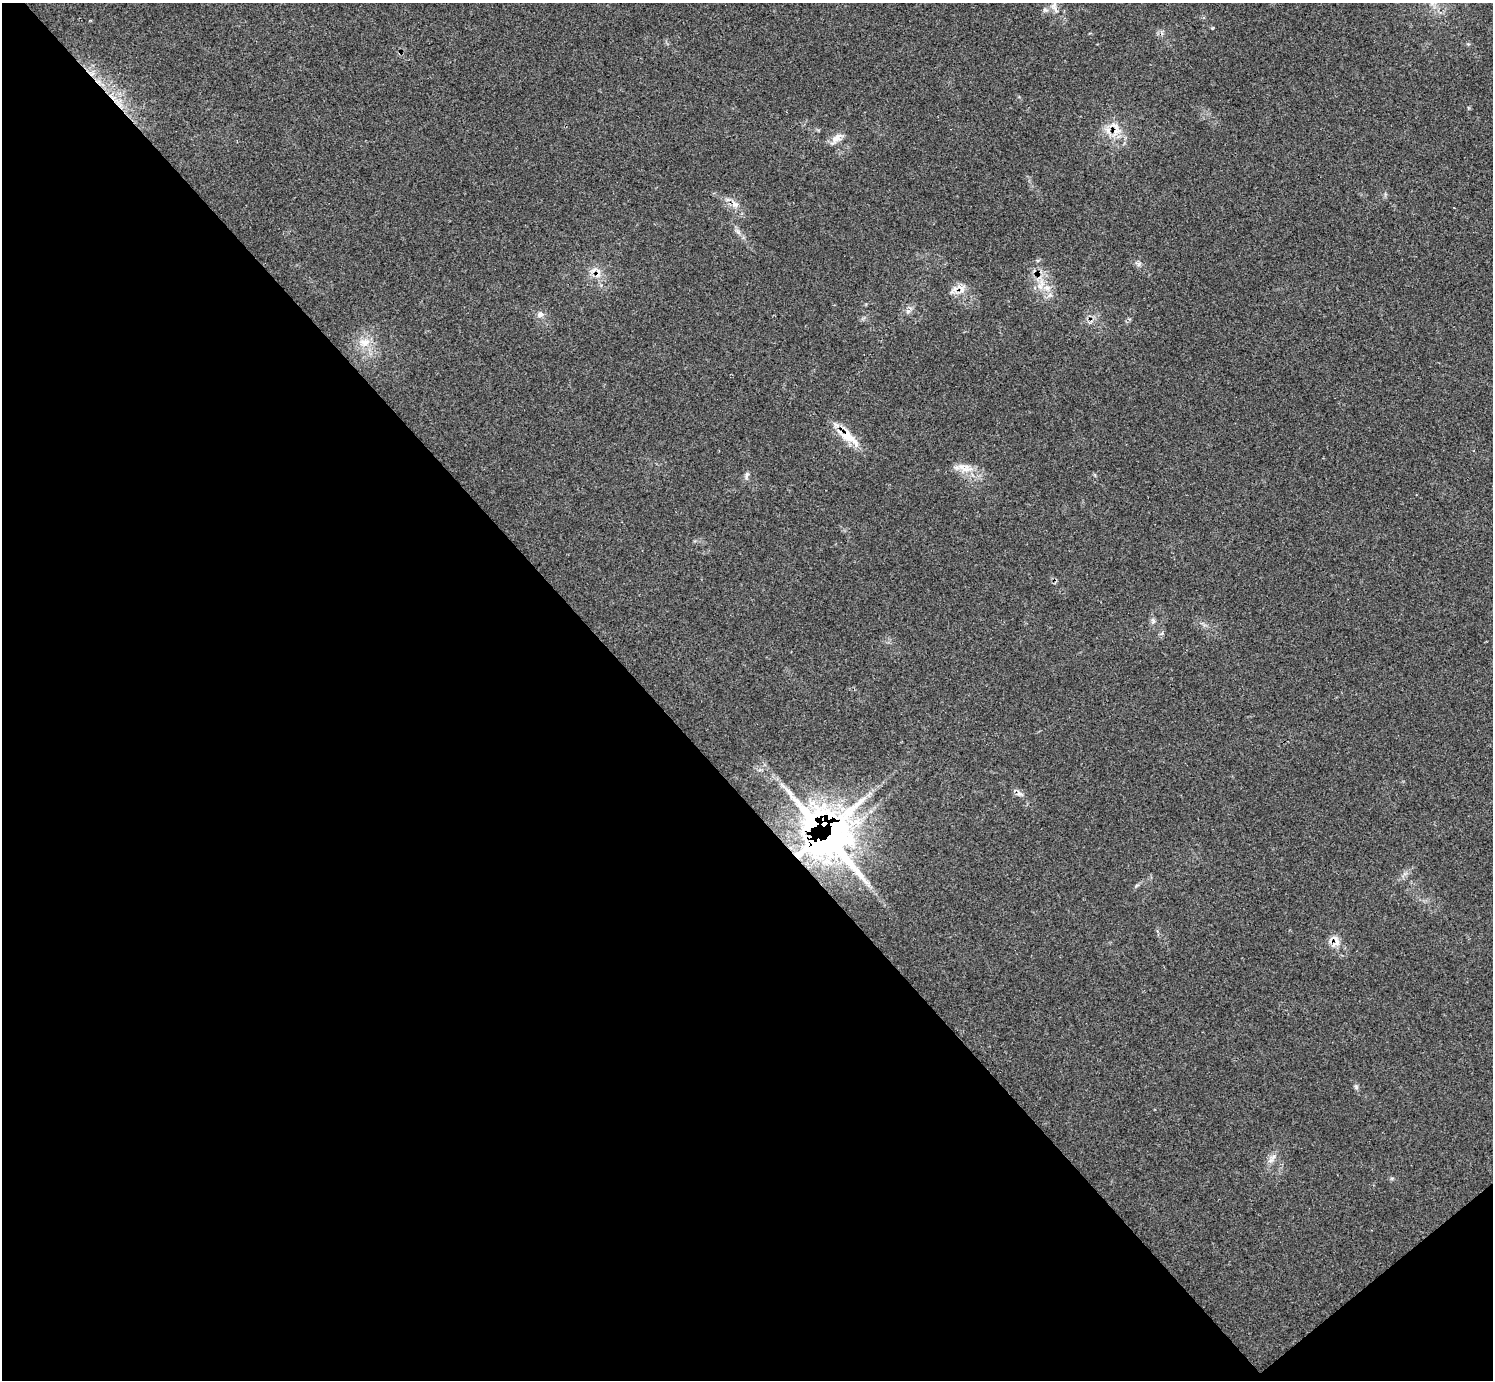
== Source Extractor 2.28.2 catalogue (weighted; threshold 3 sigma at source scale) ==
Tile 14 of 4 x 4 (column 2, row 4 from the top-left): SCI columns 1492-2982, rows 165-1542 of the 5972 x 5970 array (HDU 1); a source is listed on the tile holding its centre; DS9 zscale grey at full resolution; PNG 1495 x 1382 px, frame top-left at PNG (2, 3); no overlay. Shown black and unused: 44% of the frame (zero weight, under 2 of 3 exposures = <1% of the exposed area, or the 3 px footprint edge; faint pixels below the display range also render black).
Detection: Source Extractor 2.28.2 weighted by HDU 2 'WHT'; one run over the whole footprint, this tile lists its part. Background 0.161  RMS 0.0092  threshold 0.0415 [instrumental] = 3 sigma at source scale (4.5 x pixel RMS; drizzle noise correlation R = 1.50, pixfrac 1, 0.05/0.05 arcsec/px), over >= 5 px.
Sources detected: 24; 1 cosmic-ray / hot-pixel residue — not listed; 1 inside a brighter listed object's ellipse — not listed separately; the other 22 listed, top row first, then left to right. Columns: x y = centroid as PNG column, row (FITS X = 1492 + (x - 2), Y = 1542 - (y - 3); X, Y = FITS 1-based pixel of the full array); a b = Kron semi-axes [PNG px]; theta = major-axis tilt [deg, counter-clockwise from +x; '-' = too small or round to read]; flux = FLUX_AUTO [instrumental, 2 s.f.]
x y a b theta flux
1054 7 18 8 -73 6.2
1045 10 9 4 -13 2
1116 127 26 7 -43 10
1108 131 11 6 -74 6.1
836 139 19 8 45 7.6
735 204 12 8 -30 6.3
738 232 7 4 -72 2.3
598 273 16 6 87 6.8
961 288 17 12 -69 10
1047 288 10 6 8 5.8
908 311 7 4 18 2.1
540 314 9 8 - 4
364 342 16 12 3 12
848 437 34 13 -38 21
966 469 19 11 10 12
747 476 12 5 82 2.7
1153 621 7 6 - 2.2
1020 794 11 5 -17 3.2
831 840 60 47 50 420
1336 941 18 11 -86 9.1
1356 1087 6 6 - 1.7
1273 1157 12 5 50 4.2
Overlapping masked pixels (flux is a lower limit): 7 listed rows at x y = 1116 127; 735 204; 598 273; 961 288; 848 437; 831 840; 1336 941